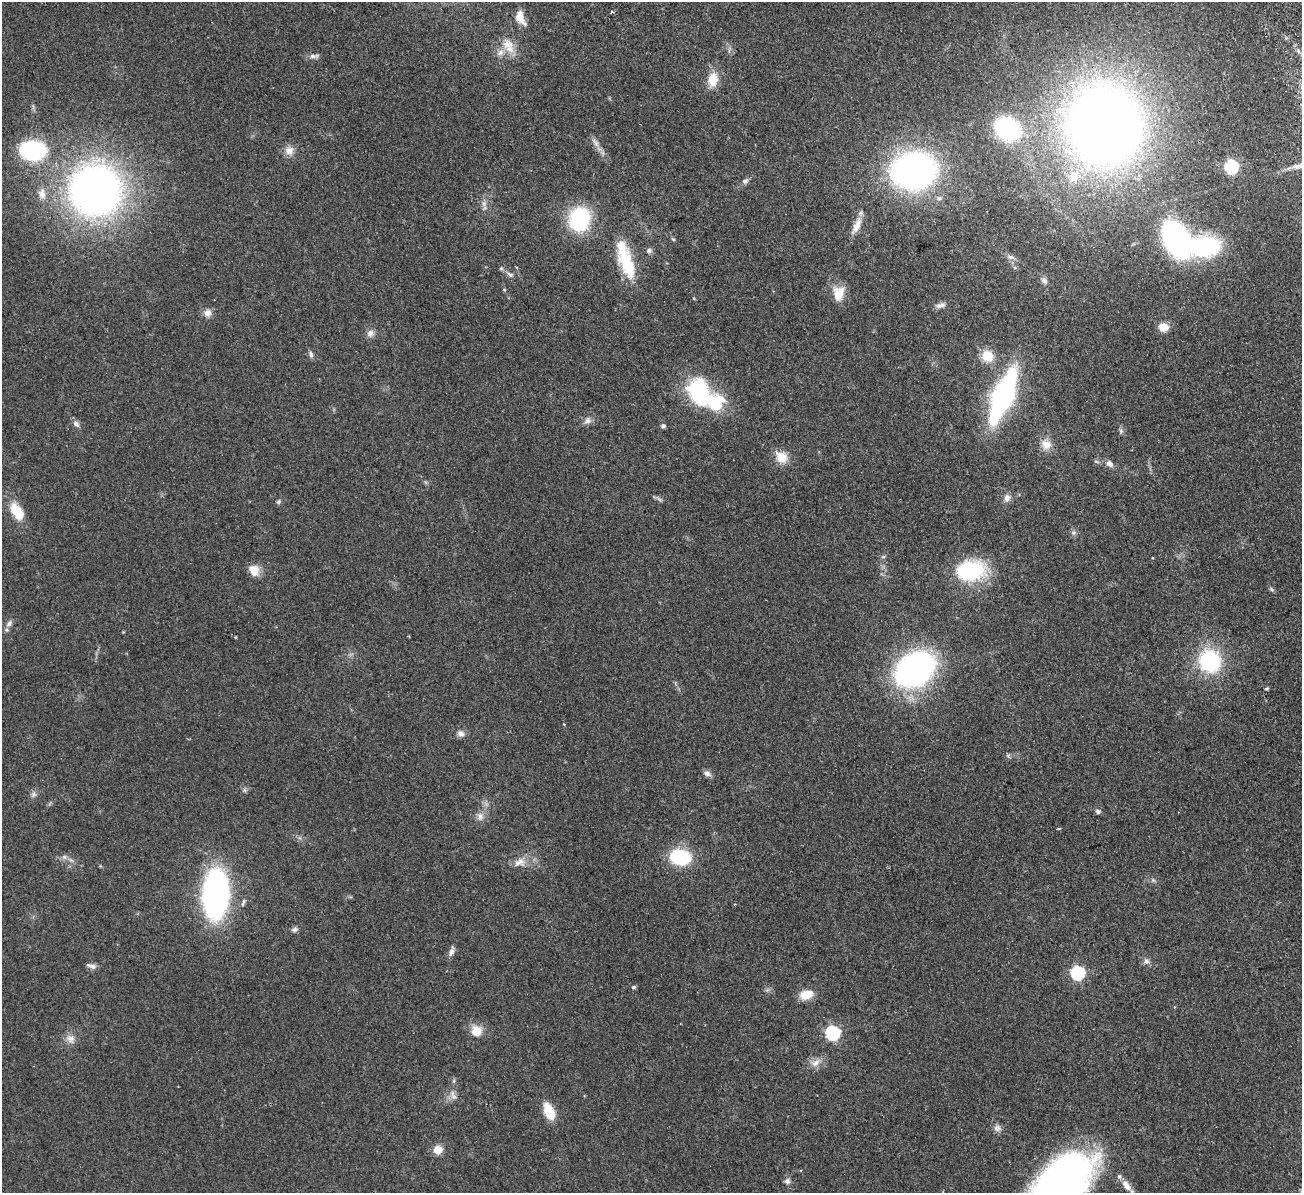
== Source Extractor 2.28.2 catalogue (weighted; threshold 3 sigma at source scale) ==
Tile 10 of 4 x 4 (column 2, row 3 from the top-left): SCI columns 1356-2655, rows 1359-2549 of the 5311 x 5219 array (HDU 1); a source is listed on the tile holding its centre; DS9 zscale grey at full resolution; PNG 1304 x 1195 px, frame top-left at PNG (2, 2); no overlay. Shown black and unused: <1% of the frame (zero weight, under 2 of 3 exposures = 3% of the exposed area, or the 3 px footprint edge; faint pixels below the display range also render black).
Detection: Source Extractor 2.28.2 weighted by HDU 2 'WHT'; one run over the whole footprint, this tile lists its part. Background 0.107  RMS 0.008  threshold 0.036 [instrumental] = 3 sigma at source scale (4.5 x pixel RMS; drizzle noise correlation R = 1.50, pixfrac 1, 0.05/0.05 arcsec/px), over >= 5 px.
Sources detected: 93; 3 inside a brighter object's white glare — not listed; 3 inside a brighter listed object's ellipse — not listed separately; the other 87 listed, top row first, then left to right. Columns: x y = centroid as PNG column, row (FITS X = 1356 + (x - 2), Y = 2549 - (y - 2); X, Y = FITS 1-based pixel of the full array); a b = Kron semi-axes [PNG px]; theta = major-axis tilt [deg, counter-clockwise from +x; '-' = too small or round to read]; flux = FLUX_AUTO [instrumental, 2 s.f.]
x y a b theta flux
612 12 5 3 - 0.92
520 17 17 9 -66 9.7
507 44 16 12 4 11
1298 51 6 4 -71 1.3
313 56 14 5 4 3
713 79 17 12 81 14
1104 125 65 58 -82 990
1007 129 17 13 -32 120
596 143 16 6 -56 4.3
33 150 21 15 -2 91
289 151 12 12 - 6.3
1231 167 6 6 - 120
1289 168 7 4 17 1.6
914 171 32 26 8 330
745 181 9 7 31 2.3
95 190 42 41 - 440
42 194 15 10 -81 6.5
484 204 7 6 - 2.6
579 219 21 18 71 75
856 226 25 8 64 8.7
673 239 6 3 -19 0.91
1176 239 29 18 -64 180
1204 246 30 18 3 92
649 250 8 7 - 2.2
1011 257 12 6 -15 3
629 267 30 20 -75 28
510 274 10 6 -26 2.5
1044 280 11 6 -54 2.8
839 293 18 13 82 12
940 305 13 6 17 3.5
208 313 10 10 - 4.6
1163 327 10 8 -13 9.6
370 333 10 9 - 4
311 354 9 5 -79 2.1
987 356 14 13 - 13
700 391 39 26 -49 67
1003 396 39 13 68 230
587 420 10 8 50 3.5
76 424 10 7 -47 3.2
663 426 7 5 13 1.5
1121 430 8 5 -71 1.7
1046 444 14 12 -27 8.8
781 457 15 12 -43 12
1096 461 6 4 -19 1.2
1109 463 10 7 -38 3.8
658 498 13 2 -41 1.3
1007 498 10 9 - 4
278 502 6 5 - 1.4
17 511 19 10 -57 20
883 557 6 4 19 1.1
254 570 14 11 -55 9.2
970 571 31 21 7 64
1271 589 8 4 -37 1.4
9 623 10 5 38 2.7
1210 661 22 20 -68 68
915 669 26 19 34 340
1267 688 5 3 - 1
461 734 9 8 - 3.6
707 773 10 7 -32 3.1
244 790 7 4 -89 1.4
33 794 9 7 62 2.6
1098 811 7 6 - 2
480 816 11 7 -75 4.1
1058 829 4 2 - 1.2
64 857 7 6 - 2.2
680 857 17 12 -7 55
519 862 18 10 17 8
215 894 32 16 88 310
243 902 10 5 67 1.9
294 929 8 6 24 2.1
452 951 13 6 75 3.3
1146 961 8 7 - 2.7
91 966 13 6 -13 3.1
1077 973 6 6 - 120
633 987 5 4 - 1.5
806 995 14 9 14 14
476 1031 14 14 - 10
832 1033 6 6 - 120
71 1039 13 11 -43 5.6
816 1063 14 8 41 5.8
453 1095 15 7 -71 4.1
549 1111 21 11 -68 15
997 1128 10 8 11 3.4
438 1150 5 5 - 28
787 1181 8 7 - 2.6
1061 1184 63 34 45 470
1126 1185 19 8 -50 7.3
Isophote crosses this tile's border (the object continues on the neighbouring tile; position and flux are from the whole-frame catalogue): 1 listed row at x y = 1061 1184